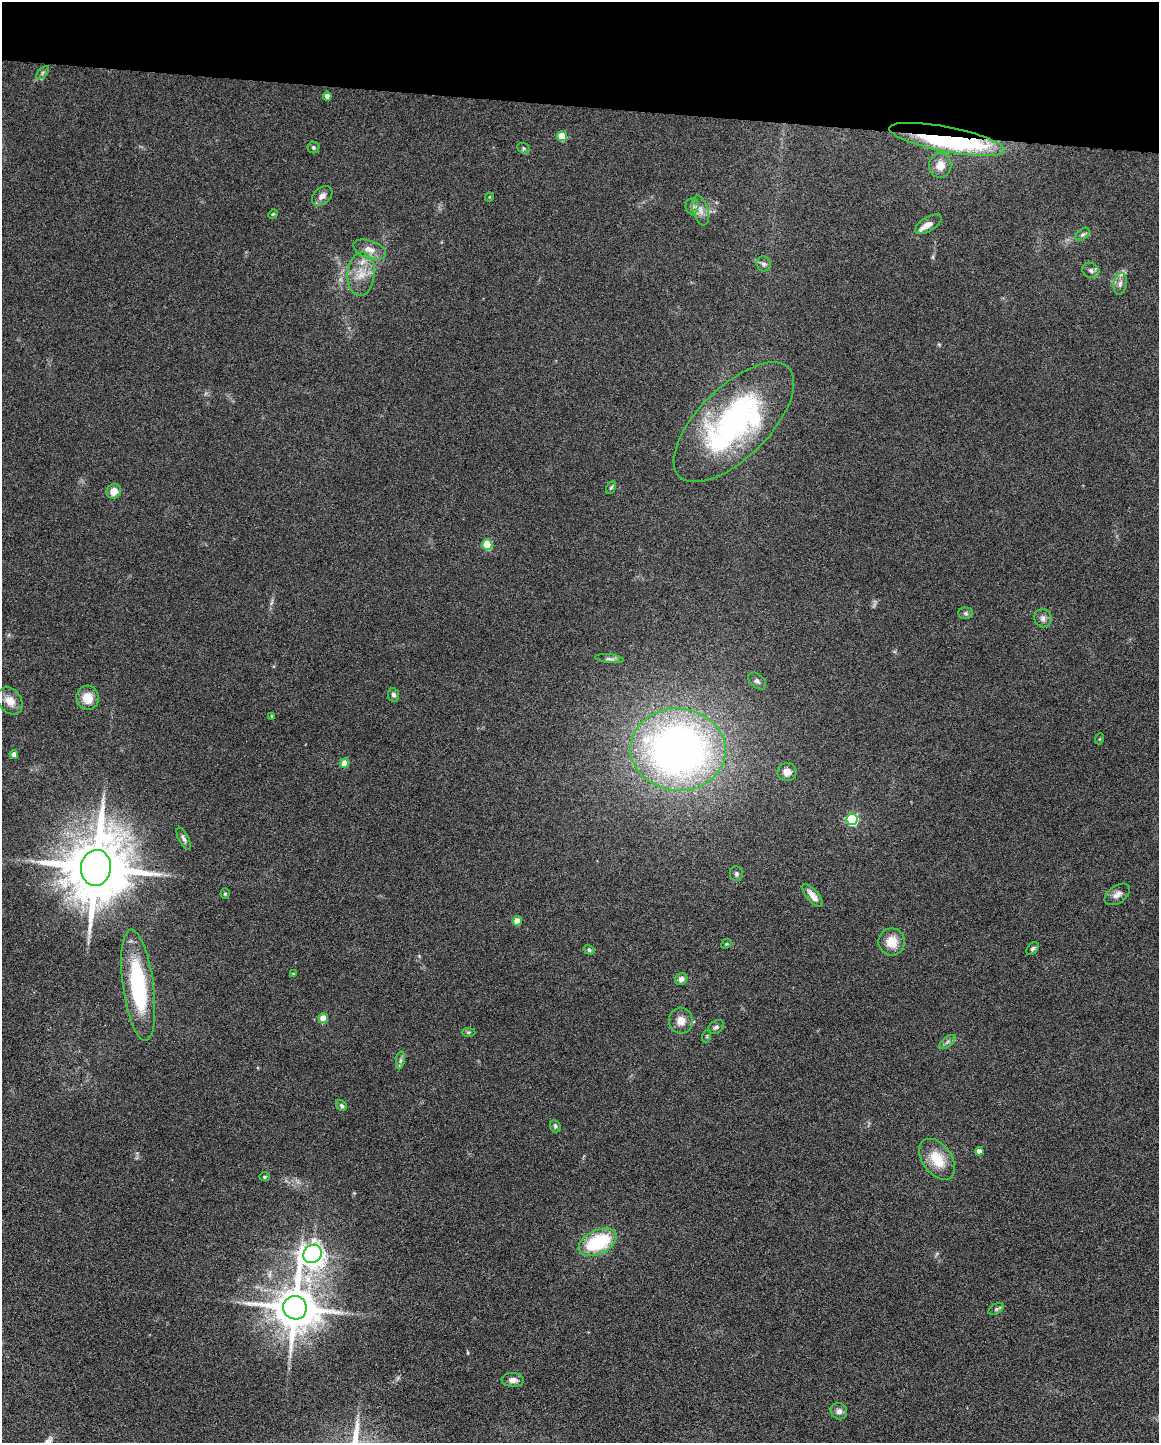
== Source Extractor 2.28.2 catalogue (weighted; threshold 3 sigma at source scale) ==
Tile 2 of 4 x 3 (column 2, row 1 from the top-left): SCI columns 1160-2316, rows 3102-4542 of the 4630 x 4648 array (HDU 1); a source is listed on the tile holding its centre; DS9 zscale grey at full resolution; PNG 1161 x 1445 px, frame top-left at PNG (2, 2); each listed source drawn as its Kron ellipse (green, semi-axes under 4 px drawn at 4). Shown black and unused: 7% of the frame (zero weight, under 4 of 8 exposures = <1% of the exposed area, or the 3 px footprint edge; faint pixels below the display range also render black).
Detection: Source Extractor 2.28.2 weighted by HDU 2 'WHT'; one run over the whole footprint, this tile lists its part. Background 0.0773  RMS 0.005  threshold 0.0206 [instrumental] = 3 sigma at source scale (4.09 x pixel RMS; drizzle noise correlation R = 1.36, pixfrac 0.8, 0.05/0.05 arcsec/px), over >= 5 px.
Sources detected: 70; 1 inside a brighter object's white glare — neither listed nor drawn; the other 69 listed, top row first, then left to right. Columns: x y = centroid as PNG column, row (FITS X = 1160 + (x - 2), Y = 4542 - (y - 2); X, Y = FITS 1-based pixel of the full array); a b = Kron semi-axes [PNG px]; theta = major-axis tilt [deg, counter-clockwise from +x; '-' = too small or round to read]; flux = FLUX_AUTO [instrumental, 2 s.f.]
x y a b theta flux
43 73 7 4 46 1
327 96 4 4 - 2.8
562 136 5 5 - 13
947 139 59 12 -11 75
313 147 6 6 - 0.83
524 148 6 5 - 0.78
940 165 12 11 - 5.4
322 196 11 8 41 2.9
489 197 4 3 - 0.4
692 206 8 6 90 1.7
700 211 15 7 -73 3.6
273 214 5 4 - 0.53
928 224 15 7 31 4.1
1083 234 8 5 43 1.1
370 250 17 9 -19 4.4
764 264 7 7 - 1.5
1091 270 9 7 -32 1.7
361 274 22 13 84 8.8
1120 284 11 6 81 2.2
734 422 77 35 45 110
611 487 7 4 62 0.7
114 491 7 7 - 5
487 545 5 5 - 20
966 613 7 6 - 1
1043 618 9 8 - 2.1
609 659 14 4 -6 1.4
757 681 10 6 -41 1.5
393 695 6 5 - 1.4
88 698 12 11 - 7.2
10 701 15 11 -52 5.3
272 716 4 3 - 0.91
1099 739 5 3 - 0.44
678 750 48 41 -5 270
14 754 4 4 - 2.5
344 763 5 4 - 7.3
787 772 9 9 - 3.6
852 819 6 5 - 62
184 838 12 5 -62 1.4
96 868 18 15 81 4600
736 874 7 6 - 1.2
225 894 5 4 - 0.6
1117 894 14 8 35 2.8
813 895 14 5 -51 3.8
517 921 4 4 - 7
892 942 13 13 - 7.6
726 944 6 4 43 0.49
1033 949 7 5 48 0.99
589 950 6 4 -31 0.92
293 974 4 3 - 0.44
681 979 6 6 - 2.1
138 985 56 15 -82 47
323 1018 5 4 - 7.5
681 1021 13 12 - 5.1
716 1027 8 6 34 1.3
469 1032 7 4 0 0.61
707 1036 6 4 72 0.6
947 1042 9 4 36 1.3
400 1060 9 4 81 1.2
342 1106 6 5 - 0.9
555 1126 6 5 - 0.91
979 1151 4 4 - 2.6
937 1159 23 14 -54 12
264 1177 5 4 - 0.62
598 1242 20 12 25 31
312 1254 10 8 45 370
295 1308 12 11 - 2100
996 1309 8 5 31 1
513 1380 11 7 -4 2.5
839 1411 8 8 - 2.1
Overlapping masked pixels (flux is a lower limit): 1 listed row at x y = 947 139